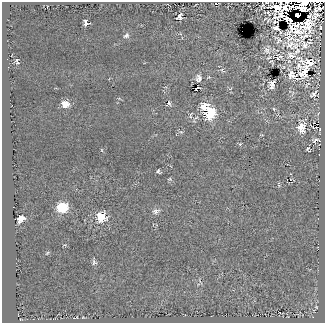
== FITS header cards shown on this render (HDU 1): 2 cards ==
NAXIS1  =                  323
NAXIS2  =                  321

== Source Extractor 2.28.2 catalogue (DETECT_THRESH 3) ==
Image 323 x 321 px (HDU 1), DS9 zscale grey, 1 PNG px = 1 image px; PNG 327 x 325 px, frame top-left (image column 1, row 321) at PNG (2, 2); no overlay
Background 42.9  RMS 28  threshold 84.7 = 3 sigma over >= 5 px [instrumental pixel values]
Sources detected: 69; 4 with non-positive FLUX_AUTO (blend fragments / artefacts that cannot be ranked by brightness) are not listed; the other 65 listed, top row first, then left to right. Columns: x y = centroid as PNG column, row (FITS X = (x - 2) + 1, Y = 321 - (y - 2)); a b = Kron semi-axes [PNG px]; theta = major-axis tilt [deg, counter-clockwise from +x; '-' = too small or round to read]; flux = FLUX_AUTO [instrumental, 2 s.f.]
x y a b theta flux
216 3 3 3 - 2100
304 3 6 3 0 10000
297 4 4 2 - 22000
315 4 3 2 - 1100
262 6 5 4 - 2700
319 6 10 6 72 2800
277 7 12 9 49 21000
281 14 14 6 36 3700
297 15 4 3 - 55000
179 16 7 5 53 7500
315 16 8 6 40 6500
287 19 8 4 -34 7000
86 22 7 5 -64 7600
321 27 3 2 - 1700
277 28 7 4 -24 3300
126 35 9 6 33 5500
278 40 15 10 -49 15000
293 47 29 20 -31 14000
267 50 11 8 -45 9300
290 55 14 12 11 25000
280 56 11 6 -32 8700
269 57 11 5 33 5400
278 58 11 5 -65 7700
301 61 11 4 -48 10000
17 62 6 3 -72 3900
271 62 6 3 -38 2700
309 62 8 6 -20 19000
299 66 10 8 -67 8800
222 70 10 4 -38 3800
304 72 15 9 61 34000
293 75 15 9 -34 28000
199 78 7 5 -89 7800
272 83 7 6 - 9100
307 84 12 6 51 8700
271 87 6 4 28 3800
197 88 5 2 - 1200
313 94 14 7 42 10000
119 98 6 3 -20 1900
65 104 8 6 -3 20000
168 104 9 5 46 4600
204 106 10 8 26 24000
274 109 5 3 - 2100
210 113 9 8 - 93000
191 116 10 6 85 7200
301 127 12 11 - 27000
313 127 4 2 - 1600
320 130 2 2 - 67000
181 132 6 4 -40 2500
262 135 5 3 - 1500
315 140 10 7 40 6800
319 141 4 3 - 1300
240 144 5 4 - 2200
308 149 6 4 -52 2900
102 150 5 3 - 1600
158 171 5 4 - 3400
169 179 6 5 - 2500
279 185 6 4 -83 2300
62 207 9 7 11 77000
156 211 10 7 7 7300
101 217 9 9 - 42000
21 218 7 6 - 16000
47 253 6 3 45 2200
94 262 7 6 - 4600
200 281 10 3 -58 2400
316 307 5 3 - 1700
At the frame edge (FLAGS 8, measured only in part): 4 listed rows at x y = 216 3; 304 3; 319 6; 277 28
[4 non-positive-flux detections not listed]